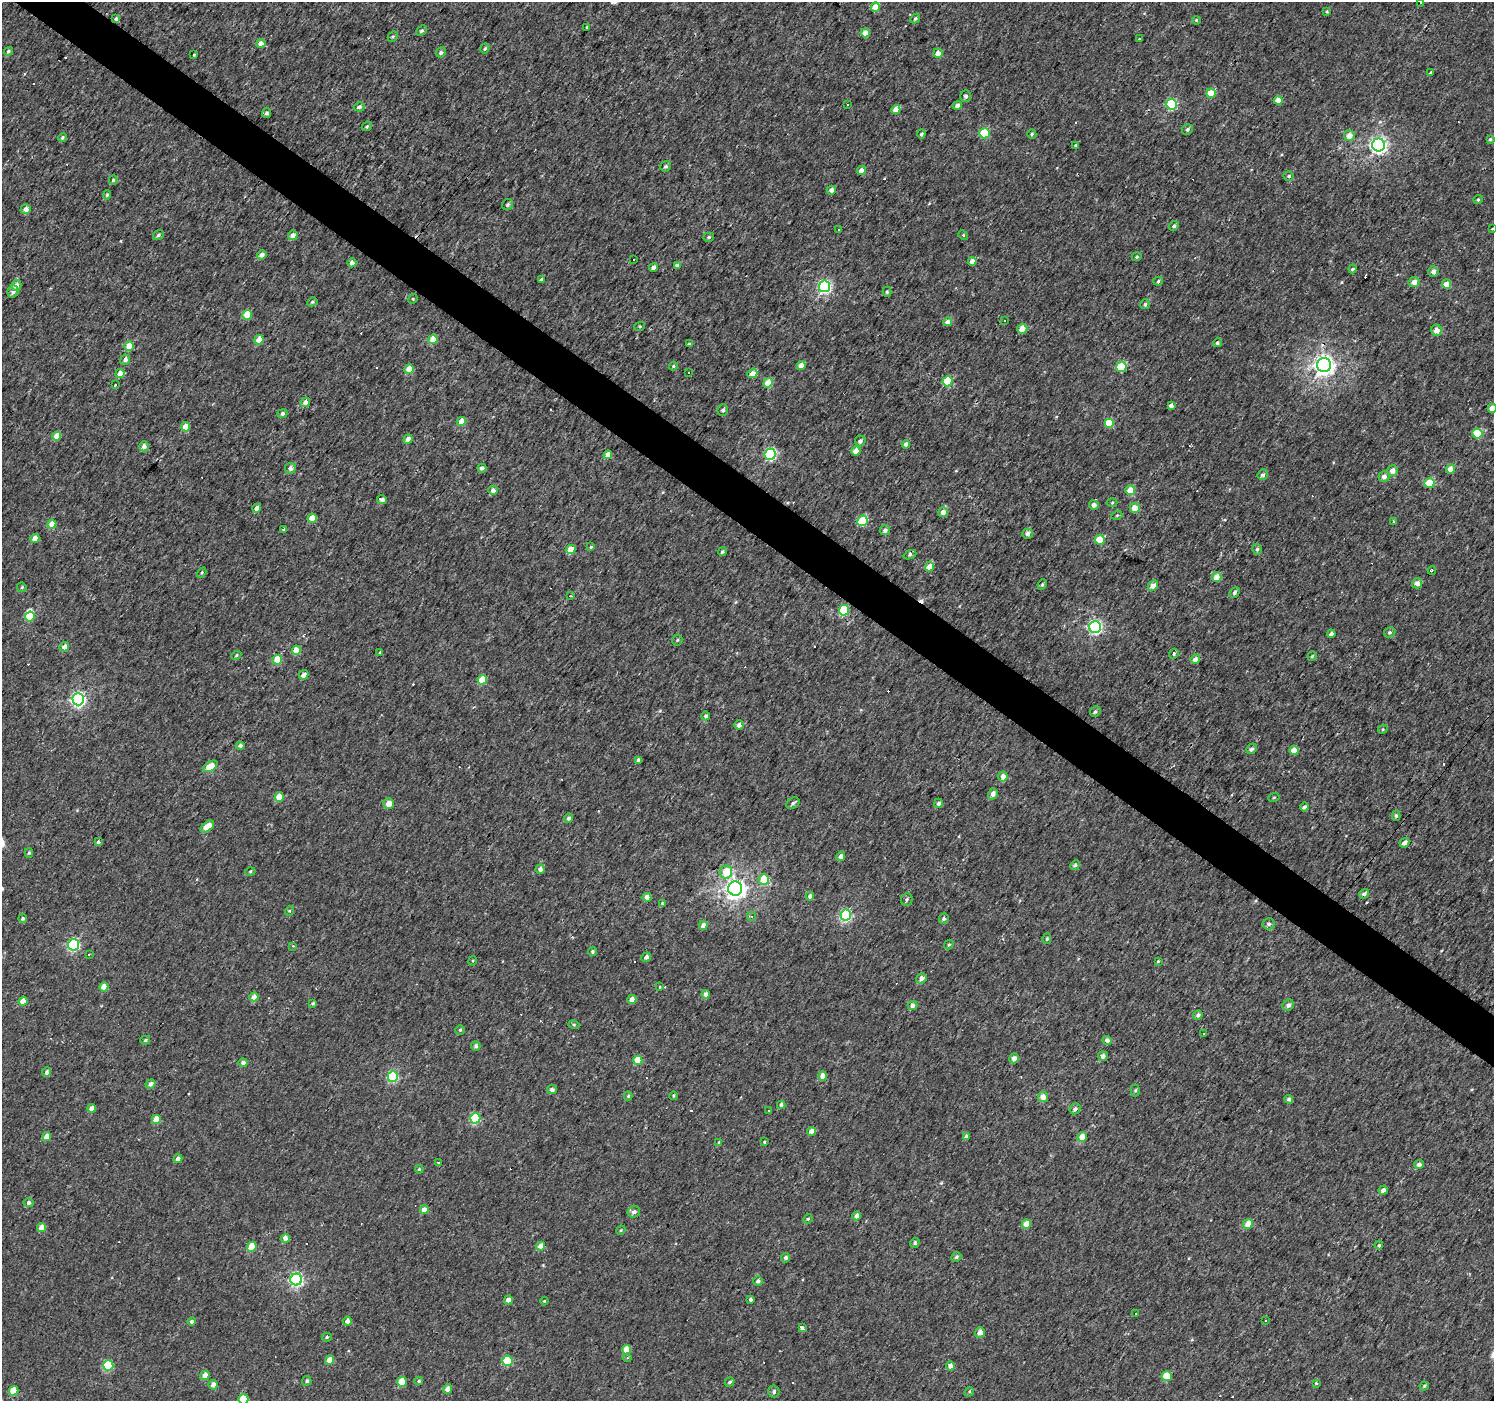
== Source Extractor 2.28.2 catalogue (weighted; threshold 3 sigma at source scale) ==
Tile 11 of 4 x 4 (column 3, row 3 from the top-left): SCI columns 2985-4476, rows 1572-2970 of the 5971 x 6007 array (HDU 1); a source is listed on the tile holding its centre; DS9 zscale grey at full resolution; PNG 1496 x 1403 px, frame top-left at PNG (2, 2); each listed source drawn as its Kron ellipse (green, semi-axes under 4 px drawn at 4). Shown black and unused: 4% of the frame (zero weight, under 2 of 3 exposures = <1% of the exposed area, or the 3 px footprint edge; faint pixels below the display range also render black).
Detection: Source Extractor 2.28.2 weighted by HDU 2 'WHT'; one run over the whole footprint, this tile lists its part. Background 0.00425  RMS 0.0033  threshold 0.0147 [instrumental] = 3 sigma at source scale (4.5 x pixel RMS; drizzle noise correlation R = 1.50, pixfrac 1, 0.0396/0.0396 arcsec/px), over >= 5 px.
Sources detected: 365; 1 inside a brighter object's white glare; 46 cosmic-ray / hot-pixel residue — neither listed nor drawn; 1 inside a brighter listed object's ellipse — not listed separately; the other 317 listed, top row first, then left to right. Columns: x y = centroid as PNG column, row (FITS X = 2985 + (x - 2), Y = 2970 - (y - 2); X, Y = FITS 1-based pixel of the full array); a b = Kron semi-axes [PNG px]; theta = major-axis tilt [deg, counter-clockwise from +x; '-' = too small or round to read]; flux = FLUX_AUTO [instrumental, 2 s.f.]
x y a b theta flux
1420 3 3 2 - 0.55
875 7 4 4 - 4.7
1327 11 3 3 - 0.4
915 18 5 4 - 0.5
116 19 4 3 - 0.68
1196 20 4 3 - 0.29
587 28 3 3 - 1.6
422 30 6 4 42 0.68
865 33 4 4 - 3.1
393 37 5 4 - 0.47
1140 39 3 2 - 0.42
261 43 4 4 - 2.1
485 48 5 4 - 0.52
8 51 4 4 - 0.61
441 52 5 4 - 0.74
938 53 4 4 - 2.7
194 55 3 3 - 0.29
1431 73 3 3 - 0.5
1211 93 5 4 - 6.7
966 96 6 5 - 0.91
1278 100 4 4 - 3.5
1172 104 5 5 - 24
847 105 3 3 - 0.52
957 105 5 4 - 1.4
359 107 5 4 - 1.1
896 110 4 4 - 3.7
267 113 5 4 - 0.75
367 126 5 4 - 0.5
1187 129 5 5 - 0.71
984 133 5 5 - 12
921 134 4 4 - 0.81
1032 134 4 4 - 0.53
1349 136 5 5 - 2.9
62 138 4 4 - 0.57
1490 139 4 4 - 0.47
1076 145 4 3 - 0.49
1378 145 6 6 - 110
666 166 5 5 - 0.62
862 170 5 4 - 2.2
1289 176 5 4 - 0.57
113 180 4 4 - 0.46
831 190 4 4 - 1.9
107 195 5 4 - 0.46
1478 199 4 3 - 0.46
508 204 6 5 - 0.69
26 209 5 5 - 1.9
1174 226 5 4 - 0.72
838 229 3 3 - 0.76
1492 229 4 2 - 0.22
158 235 6 4 35 0.61
293 235 5 4 - 2.1
963 235 5 4 - 0.39
709 237 5 4 - 0.5
262 255 5 4 - 1.9
1137 257 5 4 - 0.47
634 259 3 2 - 0.21
972 261 4 4 - 2.5
352 263 4 4 - 1.6
677 265 4 4 - 1.2
653 267 4 4 - 1.3
1353 269 4 3 - 0.49
1433 271 5 5 - 1.9
541 279 4 4 - 0.78
1158 281 5 4 - 0.6
1414 282 5 5 - 2.3
1447 284 5 4 - 5.3
16 285 6 5 - 2.1
825 286 6 5 - 54
13 291 6 5 - 1.3
887 292 5 4 - 0.52
413 299 5 4 - 0.4
312 302 5 4 - 0.51
1145 304 5 5 - 0.62
247 315 5 4 - 6.2
1004 320 3 3 - 0.26
948 322 4 4 - 2.5
640 326 5 3 - 0.3
1022 329 5 5 - 3.9
1437 330 6 5 - 2.6
433 339 4 4 - 6.5
259 340 5 4 - 3.8
1217 343 5 4 - 0.59
689 344 3 3 - 0.68
129 346 5 4 - 5.2
125 360 5 4 - 1.5
801 365 4 4 - 3.2
1324 365 7 7 - 190
673 366 4 4 - 0.37
1121 367 5 5 - 15
409 369 5 4 - 4.2
688 373 3 2 - 0.42
752 373 5 4 - 3.4
120 374 4 4 - 3.3
947 381 5 5 - 12
768 383 5 4 - 5.8
116 384 3 3 - 3.7
305 402 5 4 - 1.5
1171 405 4 4 - 1.3
1492 408 4 4 - 3.4
723 410 6 5 - 0.83
282 413 5 4 - 0.98
461 421 4 4 - 3.6
1109 423 5 5 - 9.4
185 427 4 4 - 5.1
1477 434 5 5 - 12
57 436 4 4 - 4
408 439 5 4 - 1.6
860 441 5 5 - 1
906 444 4 4 - 1.5
144 446 5 4 - 1.7
856 451 4 4 - 3.3
770 454 6 5 - 41
608 455 4 4 - 3.6
290 468 5 5 - 1.6
482 468 4 4 - 1
1451 469 4 4 - 3.4
1393 471 5 5 - 2.5
1263 475 5 5 - 0.93
1384 477 5 5 - 1.6
1429 483 5 5 - 9.3
493 490 4 4 - 1.8
1130 490 5 4 - 4.9
382 499 5 4 - 1.8
1112 502 5 3 - 0.34
1094 505 5 4 - 1.6
257 508 4 4 - 2.2
1135 508 5 5 - 3.5
943 512 5 5 - 2.6
1117 515 5 3 - 0.32
312 518 4 4 - 5
862 521 5 5 - 16
1394 521 3 3 - 0.64
52 524 4 4 - 4.6
283 530 3 3 - 3.1
885 530 5 5 - 1.2
1027 534 5 5 - 1.3
35 538 4 4 - 3.1
1100 540 5 4 - 9.9
591 547 4 3 - 0.7
571 549 5 4 - 5.1
1257 549 5 4 - 0.63
722 552 4 4 - 0.56
910 555 6 4 21 0.67
929 567 5 4 - 4
1432 570 4 3 - 0.42
202 573 6 4 57 0.46
1217 577 5 4 - 4.1
1417 583 5 5 - 2.1
1042 584 5 3 - 0.46
1153 586 5 4 - 2.7
22 587 5 4 - 0.41
1235 592 6 4 48 0.69
571 596 3 3 - 0.27
844 610 5 5 - 16
30 617 5 5 - 8.5
1095 627 6 6 - 58
1390 632 6 5 - 0.63
1331 634 4 3 - 1.5
677 640 5 5 - 0.49
64 647 5 4 - 2.1
296 650 4 4 - 3.8
380 652 3 3 - 0.26
1174 654 5 4 - 0.53
236 655 5 4 - 0.55
1312 656 4 4 - 0.5
1195 659 5 4 - 2.5
277 660 5 5 - 6.7
304 675 5 4 - 2.5
482 680 5 4 - 10
78 699 6 6 - 75
1095 712 6 5 - 0.63
706 716 4 4 - 0.97
739 725 5 4 - 1.4
1383 729 5 4 - 0.37
240 746 4 4 - 0.91
1252 749 5 4 - 1.1
1294 751 4 4 - 3.9
638 760 4 4 - 1.2
210 766 8 4 29 5.7
1003 776 5 4 - 2.7
993 794 5 5 - 1.7
279 797 5 4 - 5.7
1274 797 5 3 - 0.34
793 803 7 5 35 0.69
938 803 5 4 - 1.2
389 804 5 5 - 3.4
1304 807 4 3 - 1
1396 815 5 4 - 0.62
568 818 5 4 - 1
207 827 8 4 38 5.7
98 842 4 3 - 0.64
1404 843 5 4 - 1.6
29 853 5 4 - 0.53
841 856 5 4 - 1.9
1075 865 5 4 - 0.7
540 869 4 4 - 1.5
250 872 5 3 - 0.37
726 872 6 6 - 6.6
764 879 5 5 - 7.4
735 888 7 7 - 190
1364 894 5 4 - 1
810 896 4 4 - 1.3
647 897 4 4 - 2.9
907 899 6 5 - 0.66
662 903 4 3 - 0.3
289 911 5 3 - 0.34
846 915 5 5 - 43
751 916 4 3 - 0.5
23 918 4 4 - 0.73
944 918 5 4 - 0.84
1269 924 6 5 - 0.9
703 925 5 4 - 1.5
1047 939 5 4 - 0.52
74 945 5 5 - 43
949 945 5 4 - 0.41
293 946 4 3 - 0.38
592 951 5 4 - 0.59
89 954 3 2 - 0.42
646 957 5 4 - 0.99
473 961 5 4 - 0.37
1158 961 4 3 - 0.41
921 978 5 4 - 1.6
104 987 4 4 - 4.6
660 987 3 3 - 0.29
705 994 4 4 - 1.7
254 997 4 4 - 3.1
632 999 5 4 - 2.2
23 1001 4 4 - 4.3
313 1003 4 3 - 0.53
912 1005 5 4 - 1.5
1288 1005 6 5 - 1.2
1198 1015 5 4 - 0.99
574 1025 5 4 - 0.42
460 1030 5 5 - 0.5
1204 1033 3 2 - 0.28
145 1040 5 4 - 0.52
1107 1040 4 4 - 1.8
476 1046 5 4 - 0.86
1103 1056 5 5 - 1.3
1014 1058 5 5 - 2.3
638 1060 4 4 - 7
243 1063 4 4 - 1.5
47 1072 5 4 - 1.3
393 1076 5 5 - 31
823 1076 4 4 - 3.8
150 1084 5 4 - 1.4
552 1090 5 4 - 0.95
1135 1090 6 4 89 0.54
628 1096 4 4 - 0.53
673 1096 4 3 - 0.36
1043 1097 5 5 - 2.9
1289 1099 4 4 - 1.1
781 1105 4 4 - 1.2
92 1108 4 4 - 2
1075 1109 6 5 - 1.1
769 1110 2 2 - 0.28
475 1118 5 5 - 21
156 1119 4 4 - 4.8
812 1131 4 4 - 2.3
47 1136 4 4 - 2.8
966 1137 4 4 - 1.3
1082 1137 5 4 - 3.8
719 1142 4 3 - 0.43
764 1142 4 3 - 0.35
178 1159 4 4 - 1.5
438 1163 4 3 - 0.42
1419 1164 5 4 - 1.4
419 1169 4 3 - 0.34
1383 1190 5 4 - 1.6
29 1203 5 4 - 0.98
424 1210 4 4 - 3.4
634 1212 6 5 - 1.2
857 1216 4 4 - 2.3
808 1219 5 4 - 0.41
1026 1224 5 4 - 3.5
1248 1224 5 4 - 3.7
41 1228 4 4 - 3.2
621 1230 5 4 - 0.33
285 1239 5 4 - 1.9
915 1243 5 4 - 0.68
1379 1245 4 3 - 0.45
540 1246 4 4 - 2.7
252 1247 5 4 - 8.5
956 1257 5 4 - 0.63
786 1258 4 4 - 0.98
296 1280 6 6 - 62
758 1281 5 4 - 0.98
508 1300 4 4 - 1.6
750 1300 3 3 - 0.78
544 1301 4 3 - 0.3
1135 1313 3 2 - 0.49
347 1321 4 4 - 1.8
1265 1321 3 3 - 1.3
192 1322 4 4 - 0.75
802 1328 3 3 - 4.9
980 1332 5 4 - 2.1
327 1337 5 4 - 0.48
627 1350 4 4 - 5.3
627 1358 4 4 - 0.39
329 1360 4 4 - 3.8
507 1361 5 5 - 17
108 1366 5 5 - 21
950 1366 4 4 - 1.9
205 1375 5 4 - 2.8
1167 1376 5 5 - 6.9
307 1381 5 4 - 0.82
419 1381 4 3 - 0.54
402 1382 5 4 - 7.3
730 1382 5 4 - 0.63
1316 1383 4 4 - 0.5
213 1385 5 4 - 2.1
1424 1386 4 4 - 0.41
448 1389 4 4 - 2.5
14 1391 5 4 - 6.4
774 1392 6 5 - 0.8
969 1392 5 4 - 0.41
243 1399 5 5 - 12
Isophote crosses this tile's border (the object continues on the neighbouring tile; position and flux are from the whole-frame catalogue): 2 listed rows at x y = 1492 408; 243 1399